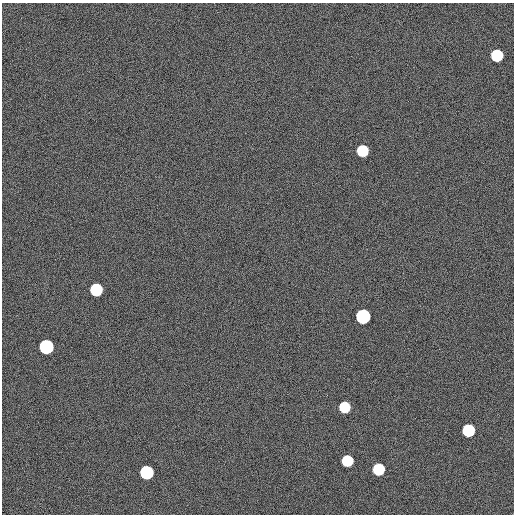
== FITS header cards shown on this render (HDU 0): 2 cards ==
NAXIS1  =                  512
NAXIS2  =                  512

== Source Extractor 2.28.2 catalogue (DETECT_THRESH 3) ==
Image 512 x 512 px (HDU 0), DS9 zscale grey, 1 PNG px = 1 image px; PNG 516 x 516 px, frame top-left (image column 1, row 512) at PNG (2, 3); no overlay
Background 275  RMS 10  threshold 30.4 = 3 sigma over >= 5 px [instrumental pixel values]
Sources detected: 10; all 10 listed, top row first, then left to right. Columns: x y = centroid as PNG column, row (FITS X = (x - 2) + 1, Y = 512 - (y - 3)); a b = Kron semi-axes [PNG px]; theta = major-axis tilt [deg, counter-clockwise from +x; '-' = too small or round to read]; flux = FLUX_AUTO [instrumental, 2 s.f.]
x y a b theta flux
497 55 8 8 - 56000
362 151 7 7 - 48000
96 290 8 8 - 76000
363 316 8 8 - 220000
46 347 8 8 - 210000
344 407 7 7 - 33000
468 430 8 8 - 68000
347 461 7 7 - 40000
378 469 8 8 - 50000
147 472 8 8 - 130000